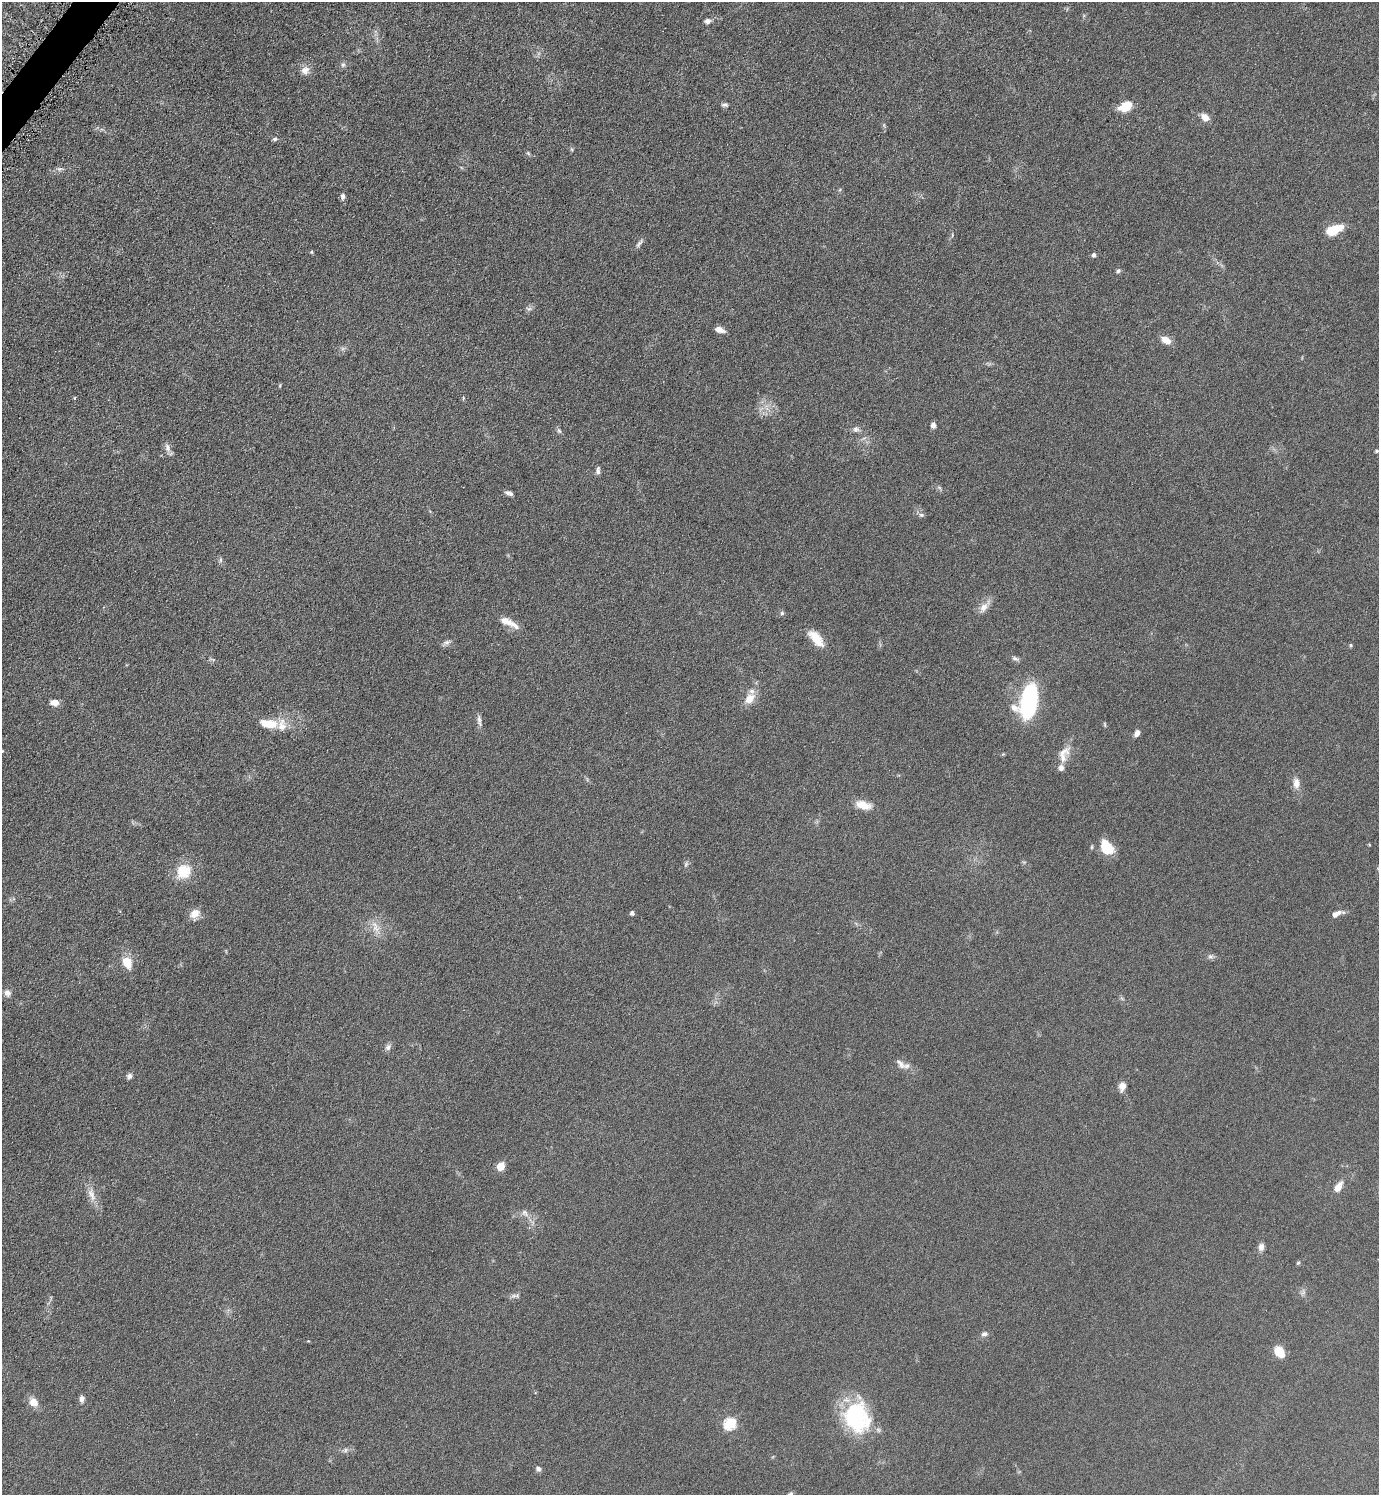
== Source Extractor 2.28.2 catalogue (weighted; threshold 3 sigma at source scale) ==
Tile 11 of 4 x 4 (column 3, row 3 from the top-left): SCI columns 2929-4305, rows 1505-2997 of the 5998 x 5995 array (HDU 1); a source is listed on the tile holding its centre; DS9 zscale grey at full resolution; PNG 1381 x 1497 px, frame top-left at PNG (2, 2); no overlay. Shown black and unused: <1% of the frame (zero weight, under 4 of 8 exposures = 1% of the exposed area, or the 3 px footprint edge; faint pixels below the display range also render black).
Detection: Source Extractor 2.28.2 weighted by HDU 2 'WHT'; one run over the whole footprint, this tile lists its part. Background 0.0953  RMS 0.0062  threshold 0.0252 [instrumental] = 3 sigma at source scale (4.09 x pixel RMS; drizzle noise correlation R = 1.36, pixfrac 0.8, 0.05/0.05 arcsec/px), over >= 5 px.
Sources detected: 84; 6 inside a brighter listed object's ellipse — not listed separately; the other 78 listed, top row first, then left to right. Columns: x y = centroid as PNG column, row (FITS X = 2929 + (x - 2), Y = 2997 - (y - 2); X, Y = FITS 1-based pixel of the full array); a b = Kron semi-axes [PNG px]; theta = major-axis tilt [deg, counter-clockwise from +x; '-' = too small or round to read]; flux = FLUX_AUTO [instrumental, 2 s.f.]
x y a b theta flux
707 21 7 6 - 2.1
343 65 7 6 - 1.3
305 70 10 9 - 4.1
725 105 9 5 -2 1.3
1126 106 13 8 28 13
1205 117 10 7 -36 4.3
275 139 7 4 2 1.2
571 149 6 3 -70 0.7
528 153 7 4 -46 0.81
59 169 5 5 - 1.2
343 196 8 6 90 1.6
1333 230 15 8 22 17
639 244 13 5 51 1.7
312 252 4 4 - 0.67
1094 255 5 5 - 1.5
1118 271 6 5 - 1.2
529 309 8 6 1 1.5
720 330 10 6 -16 3.6
1166 340 11 7 -30 5.5
75 398 5 3 - 0.51
933 425 7 5 89 2.1
856 429 9 8 - 2
559 431 7 5 -44 1.1
168 448 12 7 -73 2.6
1376 451 4 4 - 0.96
598 470 10 5 84 1.7
509 493 11 5 -19 1.8
921 515 8 6 -20 1.3
221 560 9 4 -90 1.1
984 607 14 10 52 4.5
782 613 5 5 - 1
515 625 20 7 -38 4
816 639 24 10 -49 9.3
447 642 11 6 20 1.8
1351 645 5 4 - 0.74
1015 658 10 5 -20 1.4
750 699 14 10 45 6.9
1029 702 25 14 76 79
55 703 8 6 -1 5.2
479 720 16 5 -81 2.2
268 724 22 10 -10 11
1105 724 7 3 -81 0.63
1137 733 8 5 60 2.7
1062 753 24 11 27 5.6
1061 768 8 7 - 2.3
1296 783 14 9 88 4.1
863 805 18 9 -16 7.6
1107 847 14 10 -58 18
686 864 8 4 46 1.1
184 871 18 16 45 14
632 913 4 4 - 1.9
195 914 13 10 37 5.2
1335 914 15 5 18 3.6
376 928 11 8 -39 4.2
1210 956 8 6 1 1.5
127 962 14 10 -65 8.7
7 993 9 8 - 2.5
388 1047 9 7 56 1.9
900 1064 16 7 -48 3
129 1076 8 6 68 1.7
1122 1086 11 8 77 3.5
500 1166 5 5 - 16
1338 1187 12 7 57 5.4
92 1195 21 8 -67 5.5
525 1213 12 7 -48 2.7
1261 1247 9 7 84 2.6
1298 1263 6 4 43 0.68
1303 1292 7 5 56 1.3
514 1296 9 4 7 1.6
984 1334 8 6 5 1.6
1279 1352 11 8 -55 11
82 1399 8 6 81 2.2
34 1402 10 8 -48 5.4
857 1417 33 27 -74 53
730 1423 6 6 - 55
345 1450 7 5 49 1.3
538 1469 6 6 - 1.8
790 1494 7 5 39 1.3
Isophote crosses this tile's border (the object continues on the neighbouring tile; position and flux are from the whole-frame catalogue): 1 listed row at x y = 790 1494